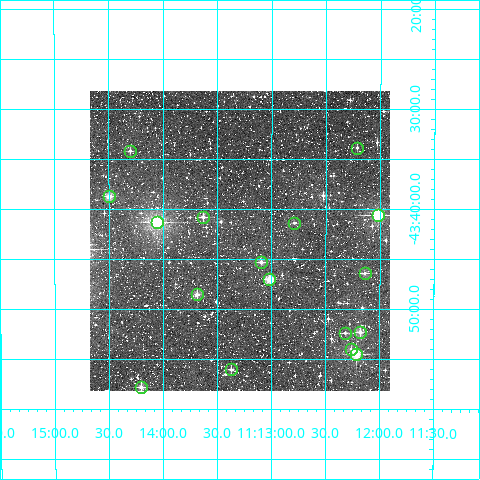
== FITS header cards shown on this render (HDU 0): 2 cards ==
NAXIS1  =                  300
NAXIS2  =                  300

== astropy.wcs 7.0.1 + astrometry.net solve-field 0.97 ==
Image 300 x 300 px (HDU 0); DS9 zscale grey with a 90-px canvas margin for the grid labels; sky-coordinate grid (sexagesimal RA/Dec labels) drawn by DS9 from the SOLVED WCS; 17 Tycho-2 reference stars matched to detected sources circled (green)
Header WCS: RA---TAN/DEC--TAN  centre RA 11:13:18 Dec -43:43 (168.32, -43.72 deg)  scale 6 arcsec/px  FOV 30.0' x 30.0'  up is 0 deg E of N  parity normal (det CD < 0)
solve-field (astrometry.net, Tycho-2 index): VERIFIED the header's WCS against the Tycho-2 star catalogue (verified at 2 index scales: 8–17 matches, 0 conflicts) and refined it, rather than solving blind
Solved WCS: RA---TAN-SIP/DEC--TAN-SIP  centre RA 11:13:18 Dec -43:43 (168.32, -43.72 deg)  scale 6 arcsec/px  FOV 30.0' x 30.0'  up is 0 deg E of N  parity normal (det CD < 0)
The solver's refit moves the header's centre by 1.1 arcsec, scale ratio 0.9998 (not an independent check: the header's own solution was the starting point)
Tycho-2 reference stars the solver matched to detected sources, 17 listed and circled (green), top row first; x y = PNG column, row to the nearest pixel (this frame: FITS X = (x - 90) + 1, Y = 300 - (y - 91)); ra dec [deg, ICRS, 3 dp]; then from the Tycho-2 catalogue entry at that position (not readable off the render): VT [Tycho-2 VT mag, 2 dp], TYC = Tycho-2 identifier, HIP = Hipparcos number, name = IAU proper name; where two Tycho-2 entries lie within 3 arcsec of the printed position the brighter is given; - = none
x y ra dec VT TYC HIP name
357 148 168.053 -43.565 11.56 7738-196-1 - -
130 151 168.575 -43.570 11.94 7738-522-1 - -
109 196 168.624 -43.646 10.17 7738-340-1 - -
378 215 168.005 -43.677 8.80 7738-530-1 54705 -
203 217 168.407 -43.681 11.12 7738-1064-1 - -
157 222 168.515 -43.689 7.71 7738-724-1 - -
294 223 168.197 -43.690 11.40 7738-766-1 - -
261 262 168.273 -43.756 10.73 7738-908-1 - -
365 273 168.035 -43.774 10.77 7738-1062-1 - -
269 279 168.254 -43.785 9.31 7738-1060-1 - -
197 294 168.422 -43.810 10.10 7738-1262-1 - -
360 332 168.045 -43.872 10.60 7738-677-1 - -
345 333 168.079 -43.874 11.67 7738-981-1 - -
351 349 168.066 -43.900 11.84 7738-375-1 - -
356 354 168.054 -43.909 9.70 7738-651-1 - -
231 369 168.344 -43.935 11.06 7738-1533-1 - -
141 387 168.551 -43.964 10.60 7738-181-1 - -